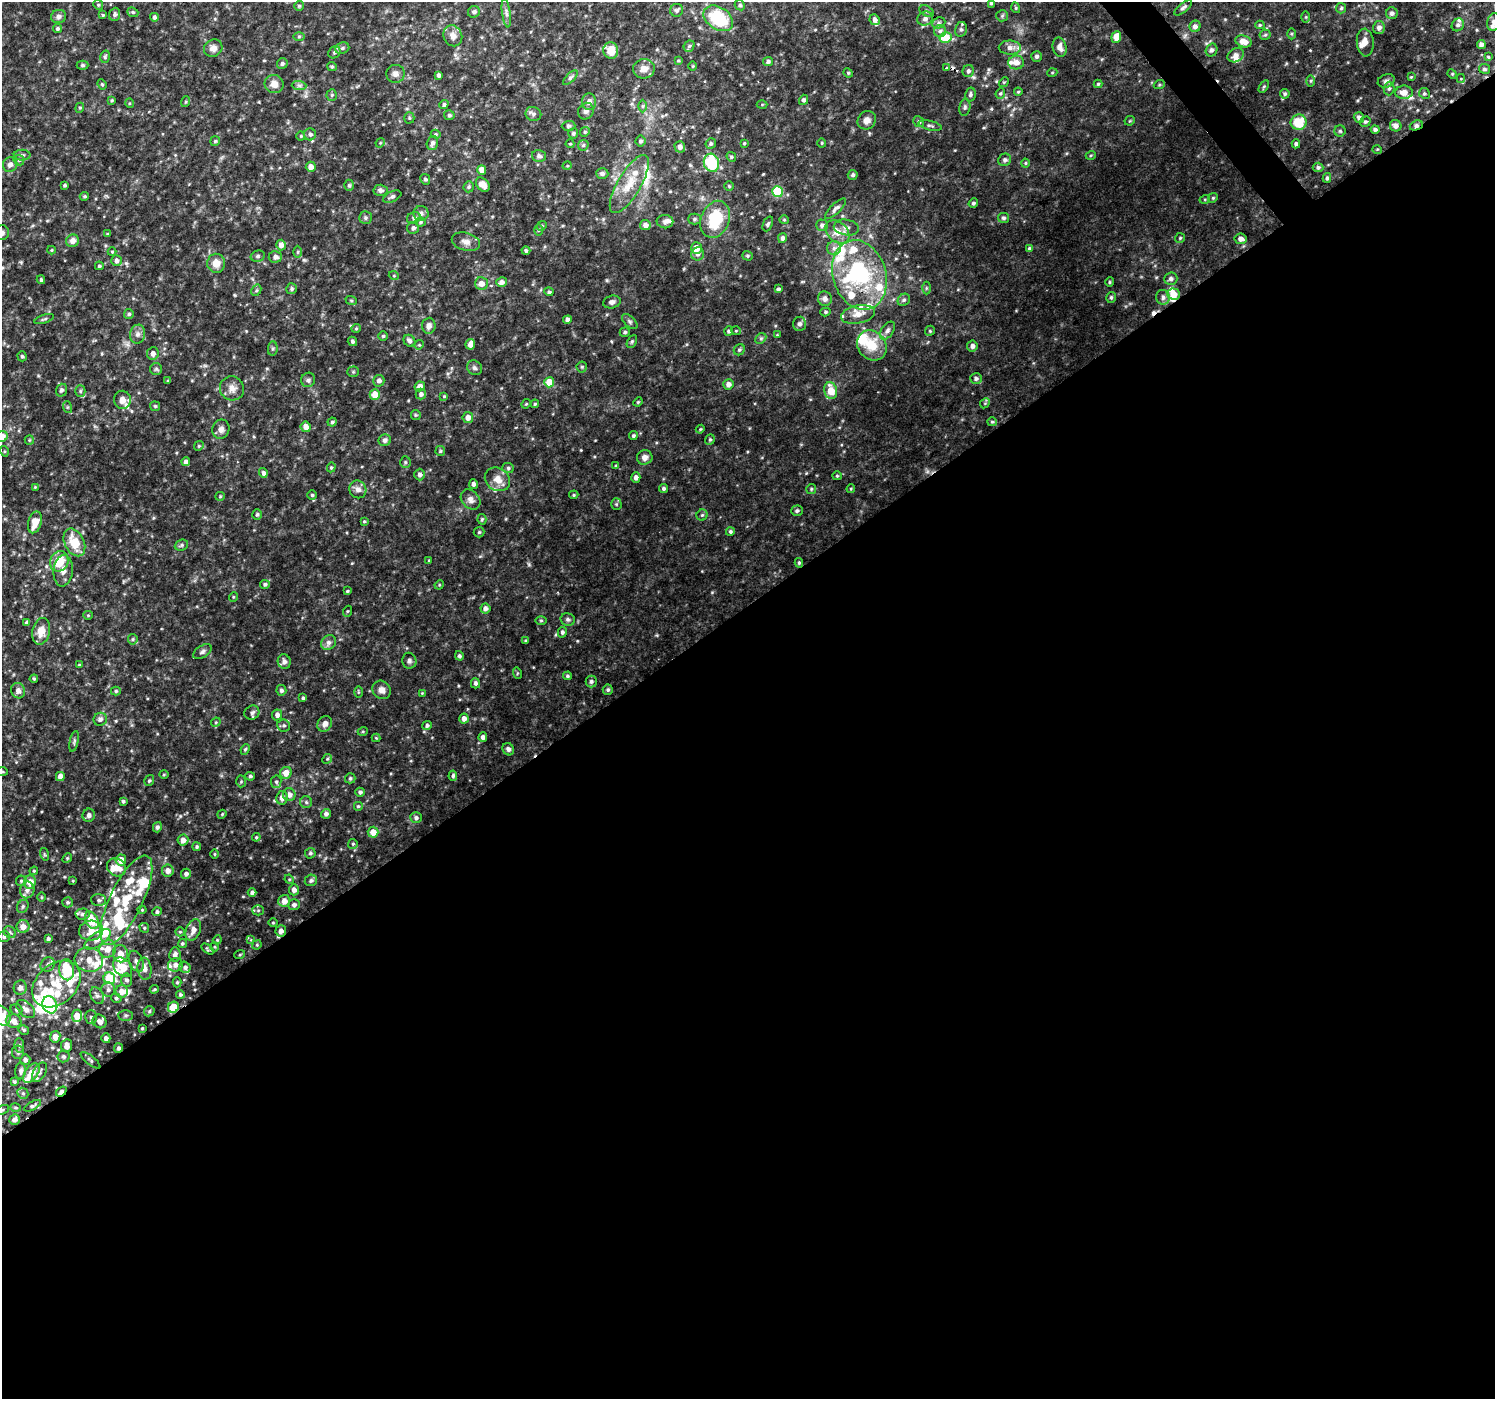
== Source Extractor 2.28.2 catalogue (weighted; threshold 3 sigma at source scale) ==
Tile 15 of 4 x 4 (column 3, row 4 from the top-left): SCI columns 2994-4486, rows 201-1597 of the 5980 x 5922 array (HDU 1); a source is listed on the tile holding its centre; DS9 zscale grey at full resolution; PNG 1497 x 1401 px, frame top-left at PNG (2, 2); each listed source drawn as its Kron ellipse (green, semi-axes under 4 px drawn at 4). Shown black and unused: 57% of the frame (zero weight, under 2 of 3 exposures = <1% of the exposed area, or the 3 px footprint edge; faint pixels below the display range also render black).
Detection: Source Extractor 2.28.2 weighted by HDU 2 'WHT'; one run over the whole footprint, this tile lists its part. Background 0.0476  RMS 0.0074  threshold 0.0333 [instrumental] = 3 sigma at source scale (4.5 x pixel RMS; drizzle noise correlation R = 1.50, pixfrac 1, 0.0396/0.0396 arcsec/px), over >= 5 px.
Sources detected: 570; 4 inside a brighter object's white glare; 3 cosmic-ray / hot-pixel residue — neither listed nor drawn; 57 inside a brighter listed object's ellipse — not listed separately; of the other 506, all 500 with FLUX_AUTO >= 0.599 (the completeness limit of this list) listed and drawn (6 fainter detections not listed), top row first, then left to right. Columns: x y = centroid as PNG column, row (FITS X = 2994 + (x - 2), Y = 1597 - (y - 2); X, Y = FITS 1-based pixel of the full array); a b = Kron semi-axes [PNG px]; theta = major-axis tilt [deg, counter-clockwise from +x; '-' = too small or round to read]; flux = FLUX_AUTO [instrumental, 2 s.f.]
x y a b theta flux
991 3 4 3 - 1.2
98 5 5 4 - 0.92
740 5 5 4 - 1.2
299 6 5 5 - 1.1
1016 8 5 3 - 0.89
1183 8 11 4 39 1.9
1341 8 5 5 - 1.2
677 10 6 6 - 1.6
927 11 8 5 -29 1.6
133 12 6 4 -22 1
474 12 6 5 - 1.8
506 13 14 4 -82 2.4
1392 13 6 6 - 2.5
115 14 6 5 - 1.7
103 15 3 3 - 0.7
59 16 7 6 - 2
1002 16 6 5 - 1.2
154 17 4 4 - 1.9
1306 17 6 4 89 0.85
718 18 16 11 -34 37
925 19 8 6 21 2.9
875 20 5 5 - 2.8
1494 22 9 6 77 4
939 23 7 5 23 1.6
1260 25 4 4 - 0.91
1458 25 7 5 52 1.9
1195 26 6 5 - 2.8
1379 28 6 6 - 3
57 29 5 4 - 1.5
961 29 7 6 - 1.8
940 31 6 6 - 1.8
1292 34 5 3 - 0.79
1265 35 5 5 - 1.3
299 36 6 4 1 0.9
453 36 11 9 -66 5.4
946 37 6 5 - 20
1116 37 6 5 - 7.3
1243 41 8 6 -19 8.1
1365 43 14 8 -86 4.8
1481 44 4 4 - 3.5
689 46 6 5 - 1.3
1060 47 10 7 -77 4.4
213 48 9 8 - 4.1
342 48 7 5 22 2
1010 48 11 7 -1 4.2
1211 50 6 5 - 2.2
611 51 8 7 - 10
334 52 6 5 - 1.5
1236 55 8 6 35 4.1
1036 56 5 5 - 2
105 57 6 4 74 1.2
1488 57 4 4 - 0.79
678 60 4 3 - 0.81
768 61 5 4 - 1.8
282 63 5 5 - 1.5
1016 63 8 7 - 5.3
82 65 6 4 0 1.1
332 66 5 4 - 1.1
693 66 5 3 - 0.65
946 68 3 3 - 1.2
644 69 11 9 7 5.5
1484 69 5 5 - 1.5
968 71 6 5 - 2
848 73 5 4 - 0.94
1052 73 5 3 - 0.61
396 74 9 9 - 3.5
1452 74 5 4 - 0.85
438 75 4 3 - 2.2
1411 77 4 3 - 0.71
570 78 9 4 45 1.8
1461 78 4 4 - 1.2
1311 81 6 4 89 0.9
1386 81 9 6 21 2.5
1004 82 5 4 - 0.87
102 84 5 4 - 0.86
274 84 9 9 - 6.1
1098 84 4 4 - 0.93
299 85 7 4 -1 1.6
1159 85 5 3 - 0.78
1264 86 7 4 58 1.1
1389 88 7 5 87 1.8
1018 92 4 4 - 0.83
1404 92 9 6 -1 5.5
1000 93 5 4 - 1.1
1424 93 5 5 - 1.3
970 94 7 5 76 1.6
1285 94 5 4 - 1.5
332 95 5 5 - 1.2
112 100 3 3 - 0.9
804 100 5 4 - 1.8
185 102 5 3 - 0.85
589 102 8 7 - 4.4
129 103 5 3 - 0.71
444 104 5 4 - 1.4
762 104 5 3 - 0.64
642 106 6 4 89 1.1
965 107 8 5 80 1.7
80 108 5 4 - 0.89
586 111 9 7 52 2.6
533 114 8 7 - 2.3
449 115 5 5 - 1.3
1359 117 5 5 - 2.7
409 118 5 5 - 1.1
867 120 10 8 51 4.5
1130 121 5 4 - 0.83
919 122 6 5 - 1.7
1299 122 8 7 - 21
1365 122 5 5 - 1.3
930 125 12 4 -13 1.7
1416 125 7 4 24 2.4
568 126 7 5 1 1.4
1396 126 6 5 - 3.7
1375 129 4 4 - 2
1340 131 5 5 - 1.2
585 132 5 4 - 1
573 133 5 5 - 1.5
310 134 6 6 - 1.8
436 134 5 4 - 0.96
301 136 4 4 - 0.76
215 141 5 5 - 1
640 141 5 5 - 1.8
380 143 5 4 - 0.69
432 143 7 5 71 2.6
744 143 4 3 - 0.85
822 143 4 4 - 0.78
570 144 4 4 - 0.76
711 144 5 5 - 1.6
1296 144 4 4 - 1.8
583 145 6 5 - 1.2
680 147 5 5 - 3.1
1377 149 5 3 - 0.62
22 155 8 5 0 1.7
1091 155 5 3 - 0.73
539 156 7 5 -12 1.8
731 157 5 4 - 1.1
19 160 5 5 - 1.2
1005 160 6 6 - 2.1
711 163 9 7 -75 40
1025 163 4 4 - 0.77
10 165 8 7 - 3.3
567 166 5 3 - 0.6
311 167 5 5 - 4.9
1318 167 5 4 - 1.8
482 170 5 4 - 6.8
602 174 6 5 - 2.1
853 175 5 5 - 1.6
1327 178 5 4 - 1.5
425 179 5 4 - 1.5
629 184 33 11 60 17
65 185 3 3 - 1.1
349 185 5 5 - 1.2
483 185 8 5 -46 6
729 186 4 4 - 0.88
469 187 6 5 - 1.3
380 190 7 5 -4 2.6
777 192 5 5 - 35
84 196 5 4 - 1.1
392 197 10 5 24 1.9
1213 198 5 4 - 0.91
1205 199 5 3 - 0.78
973 203 5 4 - 1.3
835 209 14 5 44 2.6
421 213 7 7 - 3
365 218 6 6 - 1.8
414 218 7 5 24 1.6
1003 218 6 5 - 1.6
694 219 6 5 - 1.5
715 219 19 14 68 31
784 220 5 4 - 0.78
420 222 5 4 - 1
665 222 8 6 -9 2.3
768 224 8 4 66 1.3
645 225 5 5 - 3.8
822 225 6 5 - 2.4
542 226 5 4 - 0.9
413 228 6 6 - 2.4
846 228 13 8 -10 3.9
538 230 5 3 - 0.91
2 232 7 7 - 2.2
837 232 14 9 -41 8.8
107 234 4 3 - 0.77
782 238 5 4 - 2.2
1180 238 5 5 - 0.95
1241 239 6 5 - 3.5
72 241 6 6 - 4.2
466 242 14 9 -15 4.4
281 245 5 5 - 4.3
696 248 6 5 - 7.1
834 248 7 7 - 3
1029 249 4 4 - 1.4
51 250 4 4 - 0.71
526 251 4 4 - 1.2
112 252 4 4 - 0.75
298 252 6 4 89 1.1
698 254 6 6 - 2.7
258 256 7 5 14 1.5
747 256 5 5 - 1
275 257 6 6 - 3
116 261 5 5 - 3
216 263 9 9 - 7.5
99 266 4 4 - 1.3
859 275 35 26 -72 76
394 276 5 3 - 0.61
1171 279 6 6 - 2.4
41 280 4 3 - 1.2
502 282 5 5 - 2.8
1110 282 4 4 - 0.89
481 284 6 6 - 5.5
926 288 6 4 90 1.1
292 289 5 5 - 1.4
778 289 4 4 - 1.8
256 290 6 4 60 1.2
549 292 4 4 - 1.3
1174 294 6 5 - 7.5
1111 297 5 5 - 1.3
1163 297 7 6 - 3.1
825 299 7 7 - 4
351 300 6 3 -20 0.83
904 300 7 5 42 1.7
612 302 9 6 14 2.7
825 312 5 4 - 1.1
129 314 5 5 - 1.3
858 314 17 9 11 7.5
44 319 10 3 18 1.2
567 320 4 4 - 2.7
630 321 9 5 -42 1.7
799 324 7 6 - 2.5
429 326 8 6 86 3.3
356 328 5 4 - 0.76
729 331 5 4 - 1.6
736 331 5 3 - 0.65
887 331 10 6 57 2.8
930 331 5 4 - 1
625 332 5 4 - 1.3
138 334 9 7 79 2.9
777 335 4 4 - 0.65
383 336 4 4 - 0.99
761 338 6 4 44 1.3
352 341 5 4 - 1.5
409 341 6 5 - 2.2
632 341 7 4 63 1.3
470 344 5 5 - 4.9
419 345 5 4 - 0.77
872 345 16 13 -48 18
972 346 5 5 - 3.1
273 348 7 5 83 1.2
739 350 6 5 - 1.3
153 353 6 5 - 3.4
22 356 5 4 - 1.1
582 367 5 5 - 1
474 368 8 7 - 2
156 369 6 6 - 1.3
353 372 5 5 - 0.98
976 378 6 5 - 2
308 380 7 7 - 2
168 381 3 3 - 0.74
379 381 6 5 - 2.7
549 382 5 5 - 14
728 384 5 5 - 3.9
420 386 5 5 - 4.6
232 388 12 12 - 5.3
61 390 6 5 - 1.9
80 391 5 5 - 1.3
831 391 8 6 -77 12
421 394 5 5 - 2.4
375 395 5 5 - 12
444 396 4 4 - 0.72
122 400 9 8 - 5.4
638 402 5 4 - 0.76
985 403 5 4 - 0.97
526 404 5 4 - 0.77
535 404 4 3 - 0.87
155 406 5 5 - 0.98
67 407 6 4 -72 0.91
416 415 5 5 - 0.95
468 418 5 5 - 5.1
332 422 4 4 - 1.1
992 422 5 4 - 1
306 427 5 5 - 5.6
221 429 10 8 70 3.6
700 429 4 4 - 0.86
2 436 6 5 - 6.8
633 436 4 4 - 1.2
29 440 5 4 - 0.79
385 440 6 6 - 2.9
710 440 6 4 68 1.1
199 446 5 4 - 0.94
4 451 5 3 - 0.78
440 451 5 5 - 0.97
645 457 8 7 - 3.6
186 462 4 4 - 3
405 462 6 5 - 1.1
616 466 4 4 - 1.1
331 467 5 4 - 0.98
508 468 6 5 - 1.6
263 473 5 4 - 2.1
420 474 6 5 - 2.4
837 476 5 4 - 0.96
636 478 5 4 - 3
497 479 13 11 -33 7.6
473 484 5 4 - 1.8
35 487 4 4 - 0.69
663 488 4 4 - 1.6
358 489 9 8 - 4.1
811 489 5 5 - 1
851 489 4 4 - 0.76
312 495 4 4 - 1.1
574 495 4 4 - 0.86
220 496 5 4 - 0.82
471 499 11 8 -48 3.9
616 504 5 5 - 1.1
797 511 6 5 - 1.7
257 514 5 5 - 1.3
702 515 5 5 - 1.2
482 519 5 4 - 1
364 521 4 3 - 0.82
35 522 11 6 75 9.1
730 531 4 4 - 1.4
479 532 5 5 - 1
74 542 15 9 -63 17
181 545 7 5 23 1.3
59 561 10 9 - 17
429 561 4 3 - 0.84
799 563 5 4 - 1.1
63 571 16 9 84 5.6
265 584 5 4 - 1.5
439 585 5 4 - 0.75
347 591 4 3 - 0.9
233 597 5 3 - 0.65
485 608 5 5 - 3.1
348 611 5 3 - 0.72
88 615 5 4 - 0.75
568 619 7 6 - 1.8
541 620 6 4 0 0.91
26 623 4 3 - 1.2
41 631 13 9 77 9.7
562 632 5 4 - 1.9
133 639 5 5 - 1.1
526 641 3 3 - 1
329 643 8 7 - 3
202 652 10 6 33 2.1
459 656 5 4 - 1.6
409 661 8 7 - 2
284 662 7 6 - 2.9
79 665 4 4 - 0.79
517 673 6 4 -74 0.8
567 676 4 4 - 1.2
34 679 4 4 - 0.86
591 681 6 5 - 1.9
475 683 5 4 - 1.9
281 690 5 5 - 2
382 690 10 8 -45 4.2
608 690 5 5 - 1.5
18 691 8 7 - 3.7
116 691 5 4 - 1.2
358 692 6 4 90 0.72
422 693 4 4 - 0.62
303 698 4 4 - 1.3
252 713 7 7 - 2.5
277 715 5 5 - 3.2
100 719 7 6 - 2.1
464 719 5 4 - 3.8
216 722 5 4 - 0.83
325 724 8 7 - 3.4
284 725 6 6 - 1.6
427 725 5 4 - 1.6
363 731 5 3 - 0.66
483 737 5 4 - 2.5
376 738 4 4 - 0.64
74 741 11 4 79 1.4
245 749 5 4 - 1
508 749 6 5 - 2.2
327 759 5 4 - 1
2 771 6 3 -3 0.79
286 773 6 5 - 6.2
164 775 5 3 - 0.7
60 776 4 4 - 5.5
250 776 5 4 - 1.3
453 776 5 4 - 1.7
350 778 5 5 - 1.3
149 781 6 4 57 1.1
241 781 6 5 - 1.1
276 782 6 5 - 1.4
360 792 5 4 - 1.8
289 795 6 6 - 3.9
282 798 6 6 - 4.5
123 801 4 4 - 1.3
306 802 6 6 - 1.5
358 806 5 5 - 1
222 814 4 3 - 0.76
326 814 5 5 - 2.3
89 815 6 6 - 2.9
416 818 5 5 - 1.9
157 827 5 4 - 1.7
373 832 5 5 - 6.8
256 837 4 4 - 0.83
183 840 5 5 - 3.8
353 844 5 5 - 1.2
197 847 4 4 - 1.2
310 853 5 5 - 1.4
44 854 6 4 -71 0.92
215 854 5 3 - 0.72
67 858 5 4 - 0.86
121 860 6 5 - 7.6
116 867 10 8 -36 5.7
34 871 4 4 - 0.77
168 871 6 6 - 4.6
186 874 5 5 - 2.7
289 879 5 4 - 0.86
311 880 6 5 - 1.8
21 881 5 5 - 1.2
73 881 4 3 - 0.64
30 882 6 6 - 7.1
27 890 8 7 - 3.2
294 890 5 5 - 3.6
252 893 4 4 - 1.9
41 897 5 3 - 0.7
99 900 7 6 - 1.9
126 900 49 16 64 43
284 901 6 6 - 5.4
68 902 5 5 - 1.4
294 905 6 5 - 2.1
23 906 7 5 61 1.4
142 910 4 4 - 0.73
258 910 5 5 - 1.2
157 912 5 4 - 1.5
82 914 7 5 3 2.1
92 920 9 6 -63 19
273 923 5 3 - 0.67
23 927 6 6 - 5.8
144 928 5 4 - 1.1
193 930 11 7 69 5.1
91 931 12 10 5 9.3
281 931 6 5 - 4.3
10 932 6 5 - 1.5
180 932 5 4 - 0.79
4 936 6 5 - 2.1
48 939 4 3 - 1.7
98 939 15 7 33 5.1
217 940 4 3 - 0.67
251 940 4 4 - 0.74
182 944 5 4 - 1.1
257 945 5 4 - 0.84
215 947 4 3 - 0.6
108 949 9 8 - 6.7
208 949 7 3 -35 1.2
120 954 8 7 - 6.6
175 954 7 5 84 3.1
240 954 5 3 - 0.74
89 960 14 12 -10 11
136 961 11 6 -66 3.2
48 964 8 6 48 2
175 965 7 6 - 3.8
122 967 11 8 -46 13
185 967 6 5 - 2
145 969 11 7 -84 5.2
67 970 10 7 -85 31
109 978 6 5 - 30
127 980 6 6 - 1.9
177 982 5 4 - 1.1
56 984 27 20 42 26
20 987 7 6 - 3.2
154 989 4 3 - 0.81
108 990 7 7 - 2.4
122 991 6 6 - 5.7
180 995 4 4 - 1.4
97 996 9 6 -62 2.3
116 998 5 4 - 1.4
50 1005 9 7 -61 58
173 1007 6 5 - 18
26 1009 11 7 -43 3.7
16 1010 6 5 - 1.9
149 1011 6 4 47 1.1
126 1015 7 5 1 1.4
2 1016 11 7 -60 12
77 1016 6 5 - 12
91 1017 7 5 89 1.9
14 1021 7 6 - 5.5
100 1021 7 6 - 3.4
142 1028 4 3 - 0.82
24 1030 5 4 - 1.1
55 1037 6 5 - 5.6
106 1038 5 4 - 3.3
19 1045 7 4 -84 1.5
66 1046 6 5 - 3.6
118 1048 5 4 - 1.7
18 1052 7 6 - 2
64 1056 6 6 - 1.4
25 1060 5 5 - 2.4
91 1060 12 4 -39 1.7
21 1071 8 5 87 2.4
39 1072 10 6 59 2.5
31 1073 11 6 53 9.4
14 1082 4 4 - 0.91
61 1091 6 3 37 4.5
23 1093 6 5 - 1.4
33 1106 9 4 28 1.6
16 1108 5 4 - 1
2 1110 8 4 24 1.2
15 1119 6 5 - 2.7
Overlapping masked pixels (flux is a lower limit): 6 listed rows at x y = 1416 125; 1174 294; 281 931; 173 1007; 118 1048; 61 1091
Isophote crosses this tile's border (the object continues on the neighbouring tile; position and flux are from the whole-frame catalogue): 6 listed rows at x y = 1494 22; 2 232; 2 436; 2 771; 2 1016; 2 1110